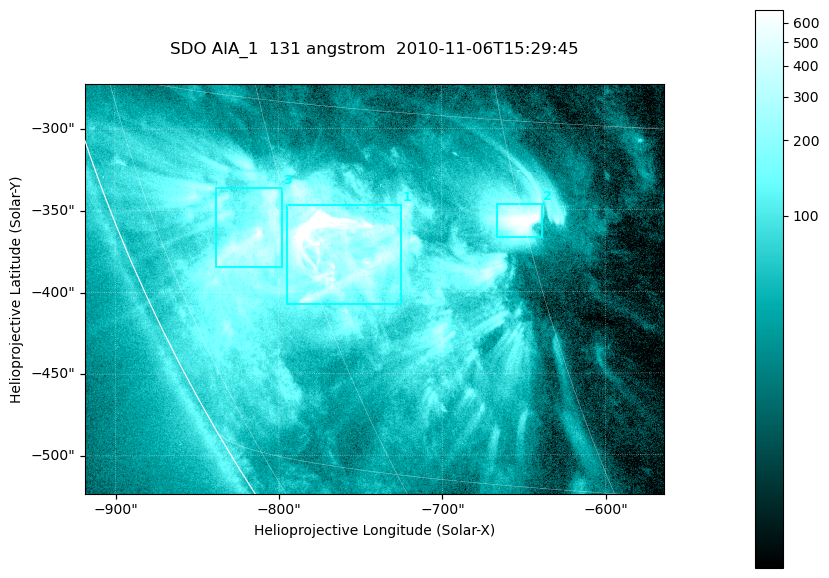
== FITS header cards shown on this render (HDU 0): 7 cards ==
TELESCOP= 'SDO     '           /
INSTRUME= 'AIA_1   '           /
WAVELNTH=                  131 /
WAVEUNIT= 'angstrom'           /
DATE-OBS= '2010-11-06T15:29:45.62' /
CTYPE1  = 'HPLN-TAN'           /
CTYPE2  = 'HPLT-TAN'           /

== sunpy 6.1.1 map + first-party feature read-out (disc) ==
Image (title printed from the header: SDO AIA_1  131 angstrom  2010-11-06T15:29:45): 590 x 417 px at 0.601 arcsec/px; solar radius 968 arcsec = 1612 px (partial field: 2.7% of the solar disc is inside the frame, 89% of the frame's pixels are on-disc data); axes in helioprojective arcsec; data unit not stated in the header (colour bar unlabelled)
Pointing: header CRPIX1/2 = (2045.07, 2040.72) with CRVAL1/2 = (0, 0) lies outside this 590 x 417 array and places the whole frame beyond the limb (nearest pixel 1.35 R_sun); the SolarSoft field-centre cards XCEN/YCEN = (-741.1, -398.2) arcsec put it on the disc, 766 arcsec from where CRPIX/CRVAL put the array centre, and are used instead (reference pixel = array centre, CRVAL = XCEN/YCEN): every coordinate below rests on XCEN/YCEN
Orientation: roll -0.139 deg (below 1 deg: not rotated)
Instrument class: DISC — disc imager (sunpy class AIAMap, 131 A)
Bright regions (active regions / flare kernels): reference = the on-disc median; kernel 5 px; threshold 5 sigma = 256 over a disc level ~51.4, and >= 1.15x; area >= 246 px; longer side >= 5 px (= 3 arcsec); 3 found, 3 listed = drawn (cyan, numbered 1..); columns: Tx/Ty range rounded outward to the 2 arcsec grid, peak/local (2 s.f.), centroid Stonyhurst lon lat
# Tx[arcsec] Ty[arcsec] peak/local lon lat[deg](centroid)
1 -796..-724 -408..-346 54 -57 -21
2 -666..-638 -368..-346 17 -45 -19
3 -840..-798 -386..-336 12 -63 -20
Off-limb structures (1.02-1.3 R_sun): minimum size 123 px: none found